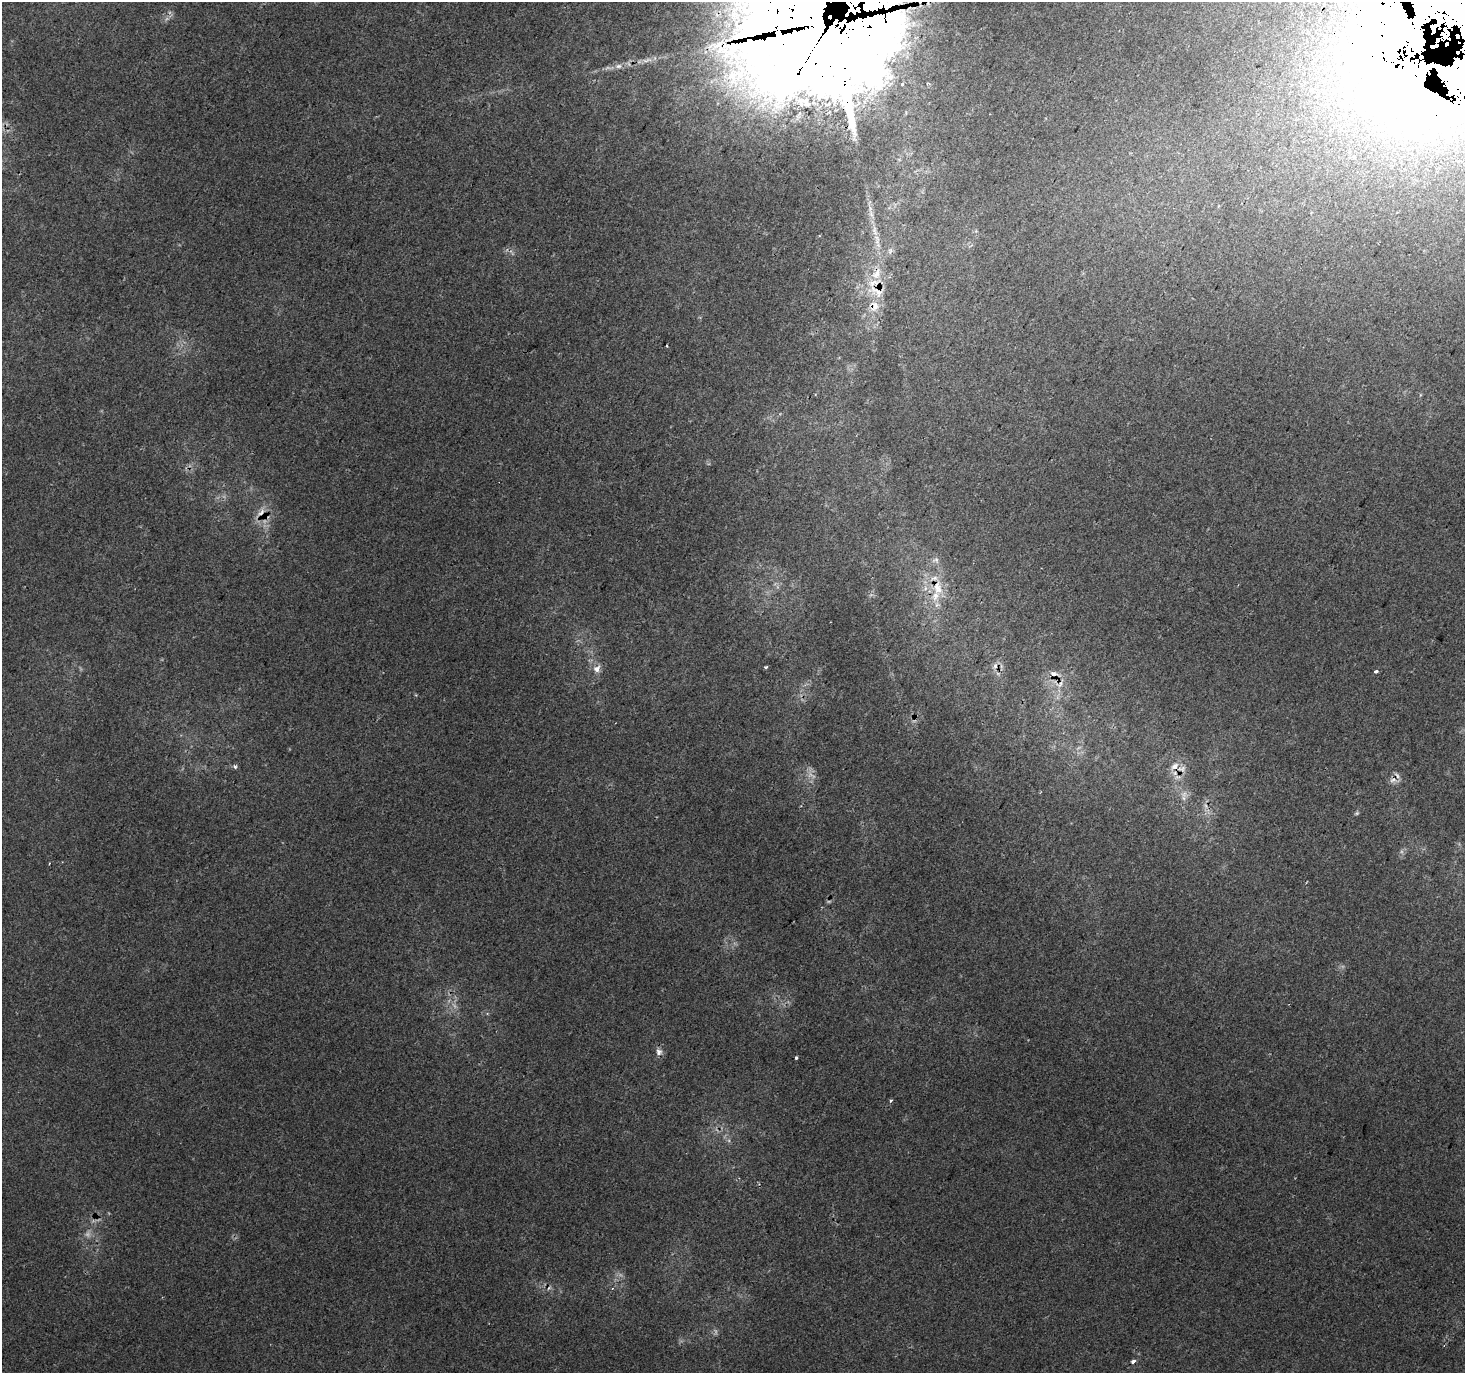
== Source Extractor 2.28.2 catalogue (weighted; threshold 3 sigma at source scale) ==
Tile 10 of 4 x 4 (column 2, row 3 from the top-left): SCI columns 1494-2956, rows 1666-3036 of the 5905 x 6006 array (HDU 1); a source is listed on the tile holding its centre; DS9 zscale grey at full resolution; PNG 1467 x 1375 px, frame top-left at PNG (2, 2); no overlay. Shown black and unused: <1% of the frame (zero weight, under 2 of 3 exposures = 2% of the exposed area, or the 3 px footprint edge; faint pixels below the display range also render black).
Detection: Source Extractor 2.28.2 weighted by HDU 2 'WHT'; one run over the whole footprint, this tile lists its part. Background 0.00434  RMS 0.0038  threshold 0.0172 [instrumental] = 3 sigma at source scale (4.5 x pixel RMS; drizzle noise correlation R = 1.50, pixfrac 1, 0.0396/0.0396 arcsec/px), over >= 5 px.
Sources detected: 44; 5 too faint to see at this stretch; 2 inside a brighter object's white glare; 7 cosmic-ray / hot-pixel residue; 1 long thin detection or spike segment (spike, bleed or trail) — not listed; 5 inside a brighter listed object's ellipse — not listed separately; the other 24 listed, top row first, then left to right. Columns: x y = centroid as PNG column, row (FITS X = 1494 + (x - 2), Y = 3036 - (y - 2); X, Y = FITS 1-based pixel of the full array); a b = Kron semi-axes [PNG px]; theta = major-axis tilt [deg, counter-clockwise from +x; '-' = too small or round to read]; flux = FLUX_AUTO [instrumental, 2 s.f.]
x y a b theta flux
820 25 111 83 -72 4600
1422 53 144 134 -69 1400
618 66 10 6 1 1.9
902 84 4 4 - 0.97
877 274 20 12 59 7.2
877 291 30 16 -21 9.9
667 346 3 2 - 0.53
261 512 14 8 45 3.6
935 560 11 8 2 1.8
937 587 27 15 -82 11
995 666 9 7 58 1.7
766 667 5 3 - 0.49
597 669 12 9 55 2.6
1376 671 4 3 - 1.1
1054 674 11 7 -11 2.1
1060 684 14 10 30 3.5
1175 766 11 8 36 3.1
235 767 6 5 - 0.88
1393 780 10 8 35 2
1184 794 11 10 - 2.8
1357 813 7 4 27 0.59
659 1052 9 8 - 1.9
796 1058 3 3 - 0.72
891 1101 4 3 - 0.61
Overlapping masked pixels (flux is a lower limit): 9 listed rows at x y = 820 25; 1422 53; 877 274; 877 291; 261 512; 937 587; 995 666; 1060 684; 1175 766
Isophote crosses this tile's border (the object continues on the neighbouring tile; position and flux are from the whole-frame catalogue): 2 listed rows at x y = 820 25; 1422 53